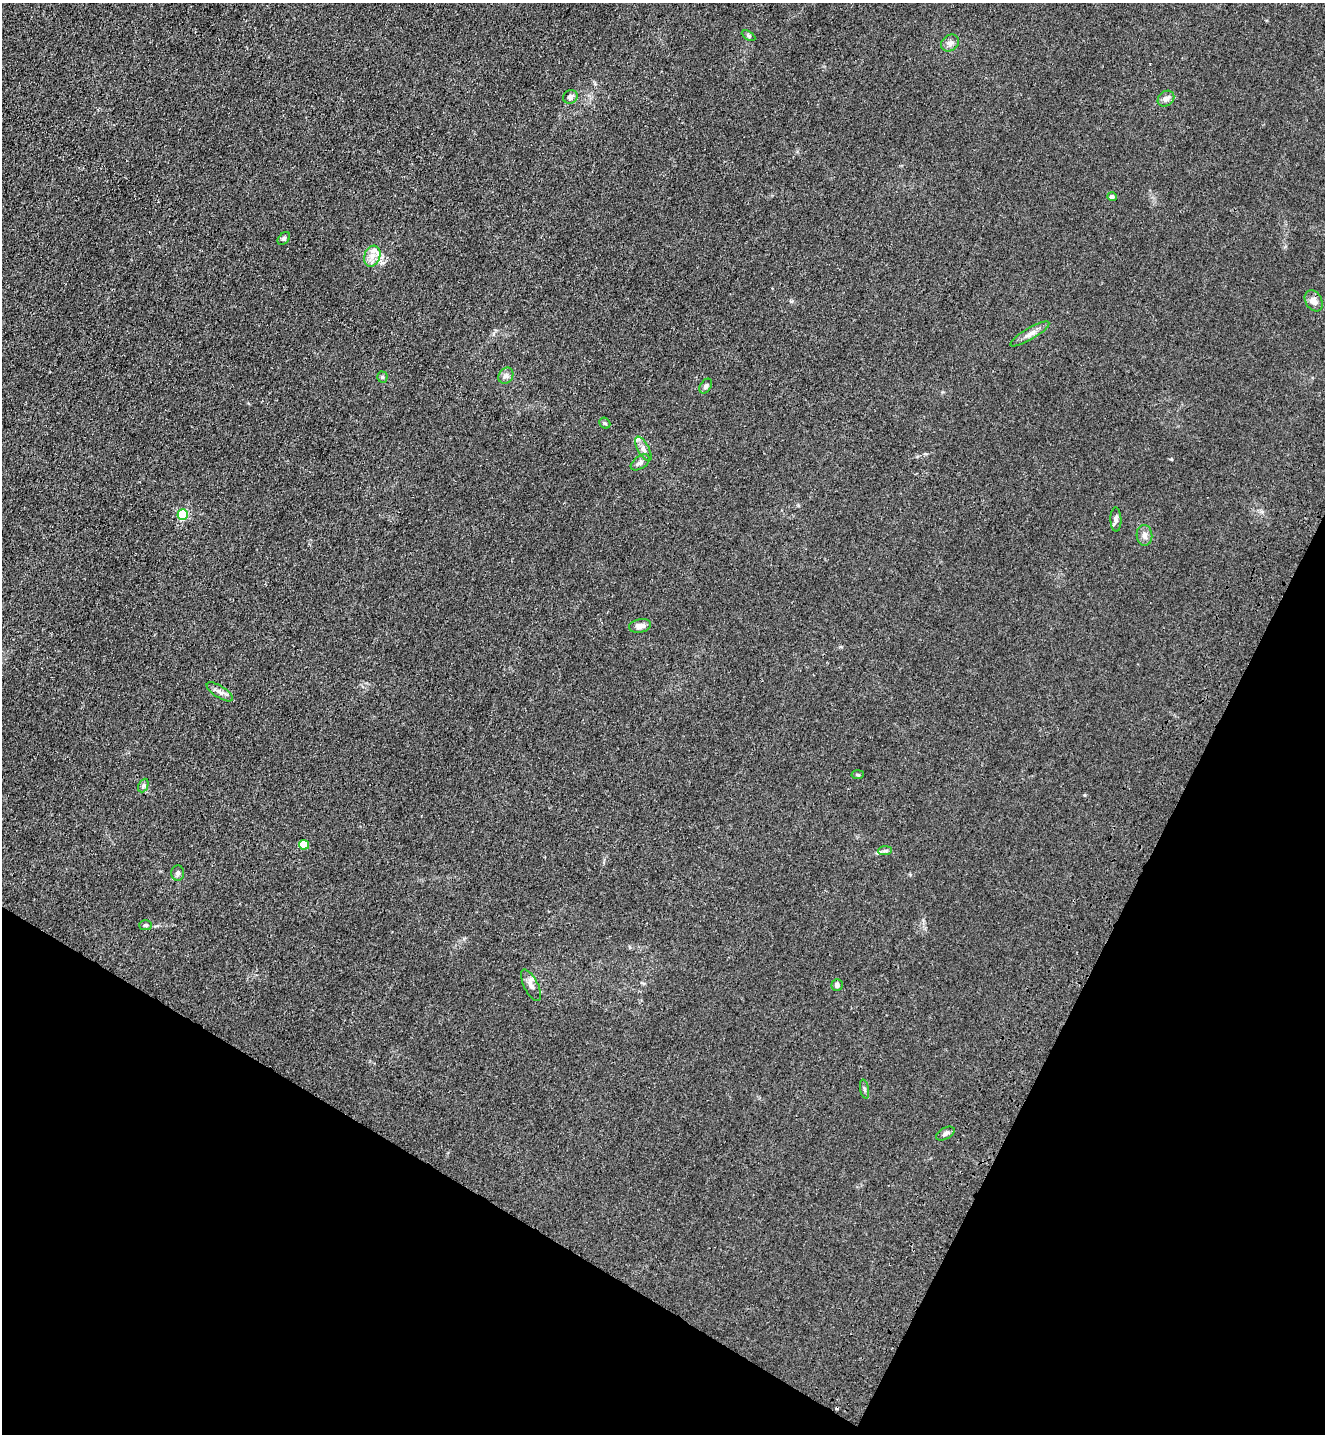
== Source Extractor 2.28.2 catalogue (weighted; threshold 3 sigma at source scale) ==
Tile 15 of 4 x 4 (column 3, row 4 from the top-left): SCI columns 2894-4216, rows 62-1493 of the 5924 x 5851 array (HDU 1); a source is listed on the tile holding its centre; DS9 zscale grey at full resolution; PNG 1327 x 1436 px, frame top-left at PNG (2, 3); each listed source drawn as its Kron ellipse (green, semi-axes under 4 px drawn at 4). Shown black and unused: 24% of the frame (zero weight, under 3 of 4 exposures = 6% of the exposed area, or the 3 px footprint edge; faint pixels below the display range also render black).
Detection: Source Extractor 2.28.2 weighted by HDU 2 'WHT'; one run over the whole footprint, this tile lists its part. Background 0.0465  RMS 0.0059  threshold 0.0267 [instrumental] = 3 sigma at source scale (4.5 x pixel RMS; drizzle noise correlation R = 1.50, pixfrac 1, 0.05/0.05 arcsec/px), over >= 5 px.
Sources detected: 32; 1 cosmic-ray / hot-pixel residue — neither listed nor drawn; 1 inside a brighter listed object's ellipse — not listed separately; the other 30 listed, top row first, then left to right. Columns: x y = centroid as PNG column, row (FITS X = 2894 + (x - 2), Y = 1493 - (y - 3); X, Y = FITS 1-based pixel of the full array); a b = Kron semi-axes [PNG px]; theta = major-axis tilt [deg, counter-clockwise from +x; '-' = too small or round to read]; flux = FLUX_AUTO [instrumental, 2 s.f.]
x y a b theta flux
749 36 7 4 -31 0.88
950 43 10 7 38 2.6
570 97 7 6 - 2.1
1166 99 9 7 41 2.4
1112 197 5 4 - 1.1
284 239 7 5 48 1.1
372 256 11 8 71 4.5
1314 301 11 8 -60 3.5
1030 334 22 5 30 4
506 376 8 7 - 2.1
382 377 5 5 - 0.89
706 386 8 5 57 1.5
605 423 6 5 - 0.86
643 449 13 5 -61 2.6
640 462 11 6 36 2
183 515 5 5 - 47
1116 520 12 5 -88 1.9
1144 535 10 8 -85 2.7
640 626 11 6 11 3.5
220 692 15 6 -32 2.8
858 775 6 4 6 0.78
143 785 7 5 65 1.2
304 845 5 5 - 15
885 851 7 4 2 1.2
178 873 7 6 - 1.6
145 925 6 5 - 1.1
531 985 17 7 -63 3.3
837 985 6 5 - 1.9
864 1089 10 4 -79 1.1
945 1134 10 5 29 1.9